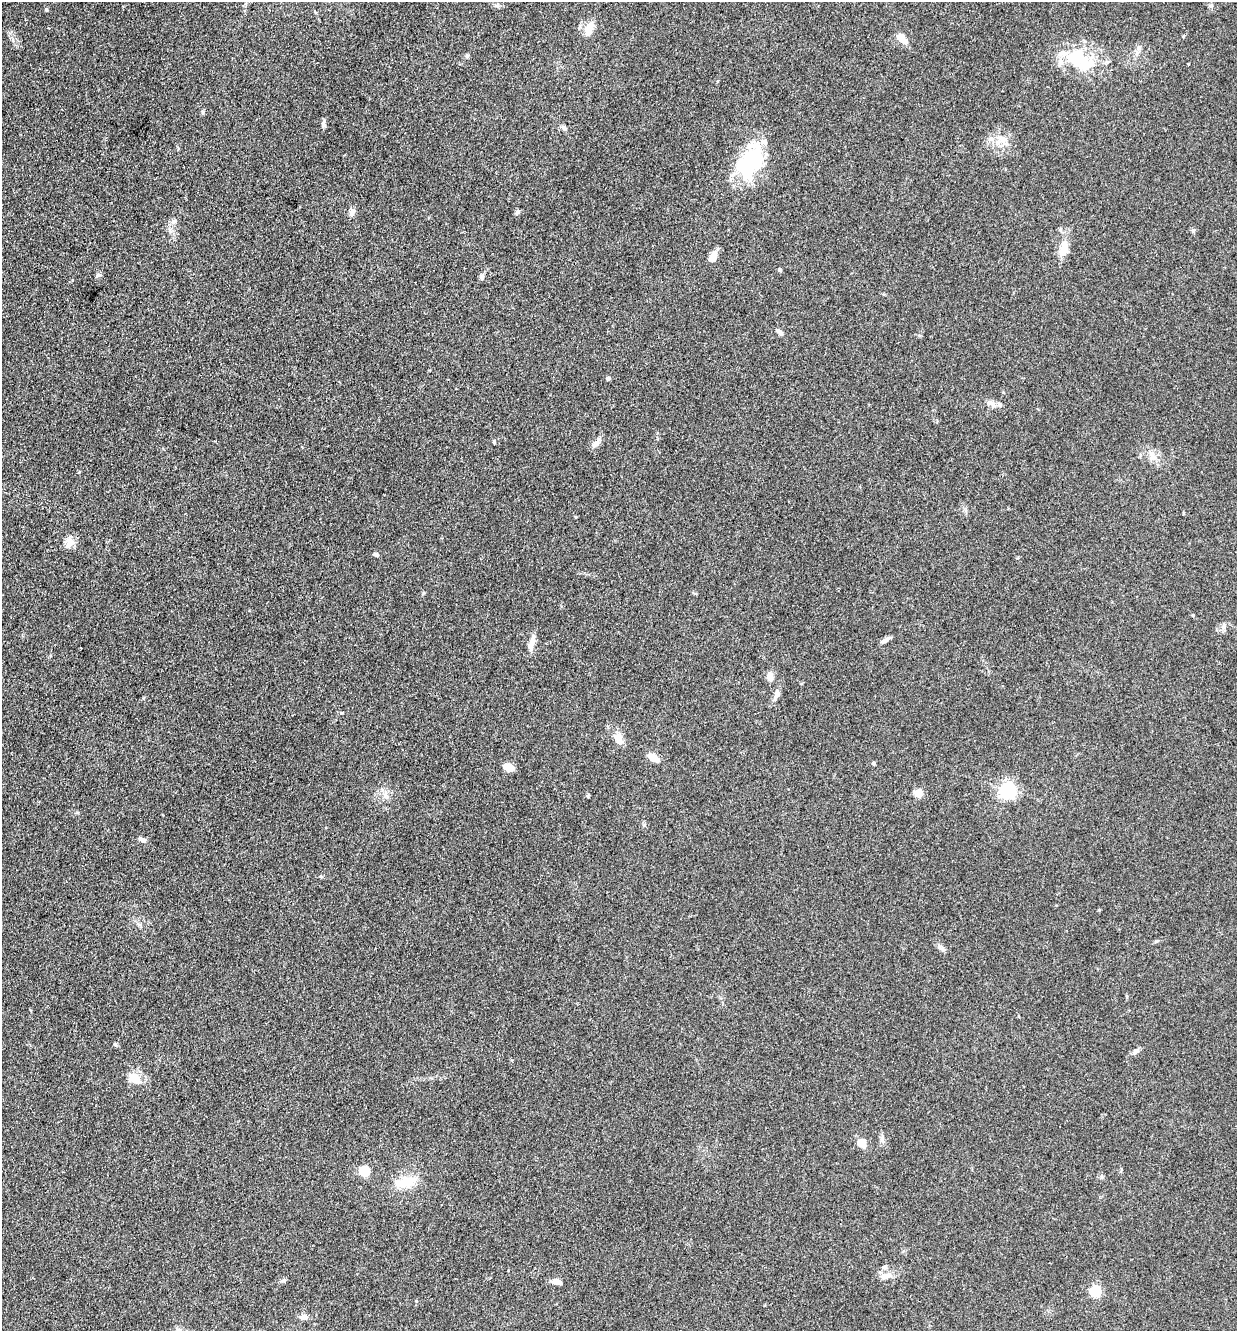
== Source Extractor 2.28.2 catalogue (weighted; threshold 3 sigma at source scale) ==
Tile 11 of 4 x 4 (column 3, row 3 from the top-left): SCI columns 2732-3966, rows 1331-2659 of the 5334 x 5318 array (HDU 1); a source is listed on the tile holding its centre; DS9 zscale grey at full resolution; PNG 1239 x 1333 px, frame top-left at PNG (2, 2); no overlay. Shown black and unused: <1% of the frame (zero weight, under 3 of 4 exposures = <1% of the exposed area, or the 3 px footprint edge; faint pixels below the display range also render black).
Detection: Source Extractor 2.28.2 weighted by HDU 2 'WHT'; one run over the whole footprint, this tile lists its part. Background 0.141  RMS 0.0069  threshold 0.0308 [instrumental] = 3 sigma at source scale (4.5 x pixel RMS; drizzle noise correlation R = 1.50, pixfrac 1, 0.05/0.05 arcsec/px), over >= 5 px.
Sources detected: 60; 2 inside a brighter listed object's ellipse — not listed separately; the other 58 listed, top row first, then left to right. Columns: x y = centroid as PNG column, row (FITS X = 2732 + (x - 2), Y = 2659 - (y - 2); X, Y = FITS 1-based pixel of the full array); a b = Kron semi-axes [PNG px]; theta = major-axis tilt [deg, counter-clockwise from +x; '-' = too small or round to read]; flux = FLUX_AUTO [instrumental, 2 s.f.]
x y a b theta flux
497 6 7 4 -2 1.5
46 10 5 4 - 1.1
589 29 21 10 70 7.6
1183 36 4 4 - 0.67
902 39 16 9 -45 6.2
467 56 5 5 - 1.1
1075 57 36 23 9 31
1188 64 3 2 - 0.53
202 112 6 4 71 0.98
324 124 10 5 -72 1.7
564 128 8 5 -32 1.7
1002 139 18 7 -17 6
750 162 44 28 62 51
352 212 9 7 77 2.9
518 212 6 6 - 1.6
174 221 7 5 42 1.8
1193 231 6 5 - 1.2
1064 248 23 11 78 9
713 257 9 6 69 8.3
780 270 4 4 - 0.97
99 275 9 4 10 1.2
482 277 9 5 76 1.7
780 332 11 5 -53 2.2
608 378 4 4 - 1.7
993 404 13 4 -60 2.1
999 404 7 4 -46 1.4
494 441 5 3 - 0.76
596 443 12 7 49 3.9
1153 456 16 8 -62 5.6
576 517 4 3 - 0.59
69 544 15 8 57 5.1
376 555 6 4 -23 1.7
1193 615 4 3 - 0.76
1224 626 9 5 86 2.1
886 640 17 4 30 2.4
532 641 20 7 76 4.8
770 677 9 7 -83 5.4
777 694 10 7 68 3.3
619 739 13 8 -66 6.5
653 757 12 6 -29 9
874 764 4 4 - 1.3
508 767 12 8 -18 5.8
1007 790 6 6 - 210
918 793 5 5 - 17
142 840 11 5 -33 2.4
321 876 6 3 -19 0.78
1135 1052 11 6 37 2.3
135 1078 18 13 -43 9.6
882 1139 11 6 -88 2.4
862 1143 8 7 - 8
364 1171 5 5 - 39
406 1182 28 11 18 17
885 1267 7 6 - 1.7
885 1276 16 8 11 5.4
284 1280 6 5 - 1.2
556 1282 12 6 -16 3.5
1095 1291 5 5 - 60
304 1317 10 6 2 3.4
Unlisted compact peaks at least as high as the median listed source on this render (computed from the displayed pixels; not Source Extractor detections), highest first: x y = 1156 941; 939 947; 588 796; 644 825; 341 713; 387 797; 1138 48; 423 593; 143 698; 1099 910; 416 1301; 79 472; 77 812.